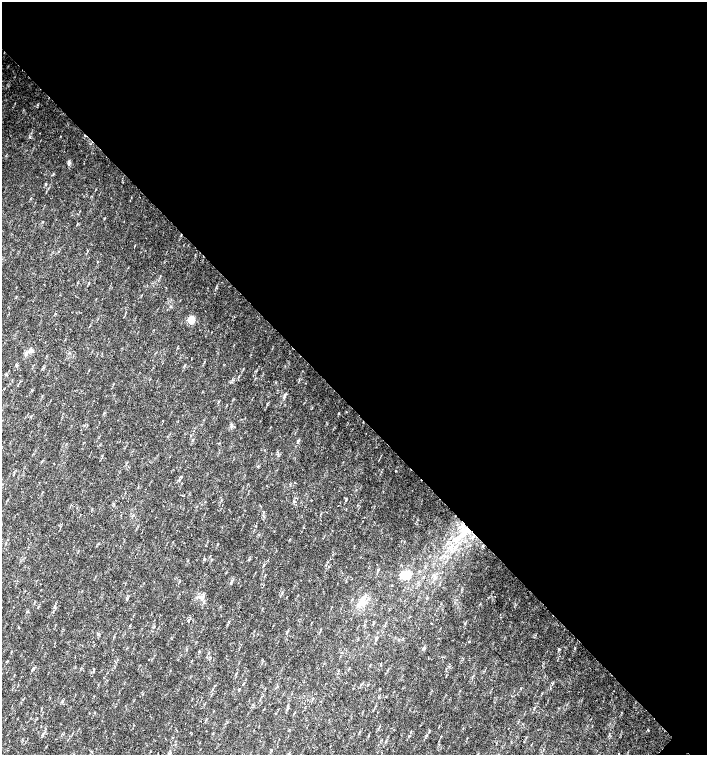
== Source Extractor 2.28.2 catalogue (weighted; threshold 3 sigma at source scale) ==
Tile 3 of 4 x 4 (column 3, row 1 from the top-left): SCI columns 3044-4453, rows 4518-6023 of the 6023 x 6029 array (HDU 1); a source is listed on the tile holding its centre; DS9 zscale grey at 2 x 2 block average (1 PNG px = mean of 2 x 2 image px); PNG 709 x 757 px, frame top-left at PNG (2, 2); no overlay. Shown black and unused: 54% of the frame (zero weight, under 2 of 3 exposures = <1% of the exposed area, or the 3 px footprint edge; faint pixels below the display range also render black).
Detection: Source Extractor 2.28.2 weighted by HDU 2 'WHT'; one run over the whole footprint, this tile lists its part. Background 0.0337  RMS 0.0041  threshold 0.0184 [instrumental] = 3 sigma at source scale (4.5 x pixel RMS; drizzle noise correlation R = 1.50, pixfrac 1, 0.0396/0.0396 arcsec/px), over >= 5 px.
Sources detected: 27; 4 inside a brighter listed object's ellipse — not listed separately; the other 23 listed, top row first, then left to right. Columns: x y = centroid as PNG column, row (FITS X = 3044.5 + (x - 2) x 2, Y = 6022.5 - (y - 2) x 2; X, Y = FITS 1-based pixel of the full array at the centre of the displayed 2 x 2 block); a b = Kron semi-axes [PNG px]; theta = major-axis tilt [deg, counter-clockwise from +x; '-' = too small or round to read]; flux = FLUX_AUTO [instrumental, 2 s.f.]
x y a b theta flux
40 133 2 2 - 1.6
69 162 5 2 - 1.2
97 262 2 2 - 1
191 320 8 7 - 7.8
26 354 6 3 46 2.3
285 395 7 2 74 1.4
346 412 2 2 - 0.5
231 425 5 2 - 1.1
295 501 3 2 - 0.82
466 531 14 7 51 11
456 546 4 3 - 1.2
408 575 13 7 88 8.6
231 582 5 2 - 1.2
495 596 2 2 - 0.41
361 602 21 5 58 9.2
431 623 2 2 - 1.7
18 628 2 2 - 1.1
469 642 2 2 - 0.58
559 649 4 2 - 0.89
149 659 2 2 - 0.59
239 689 2 2 - 0.87
61 702 3 2 - 0.68
619 754 2 2 - 4.2
Overlapping masked pixels (flux is a lower limit): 1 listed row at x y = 466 531
Diffuse or blended objects may show on this block-average render without a row.